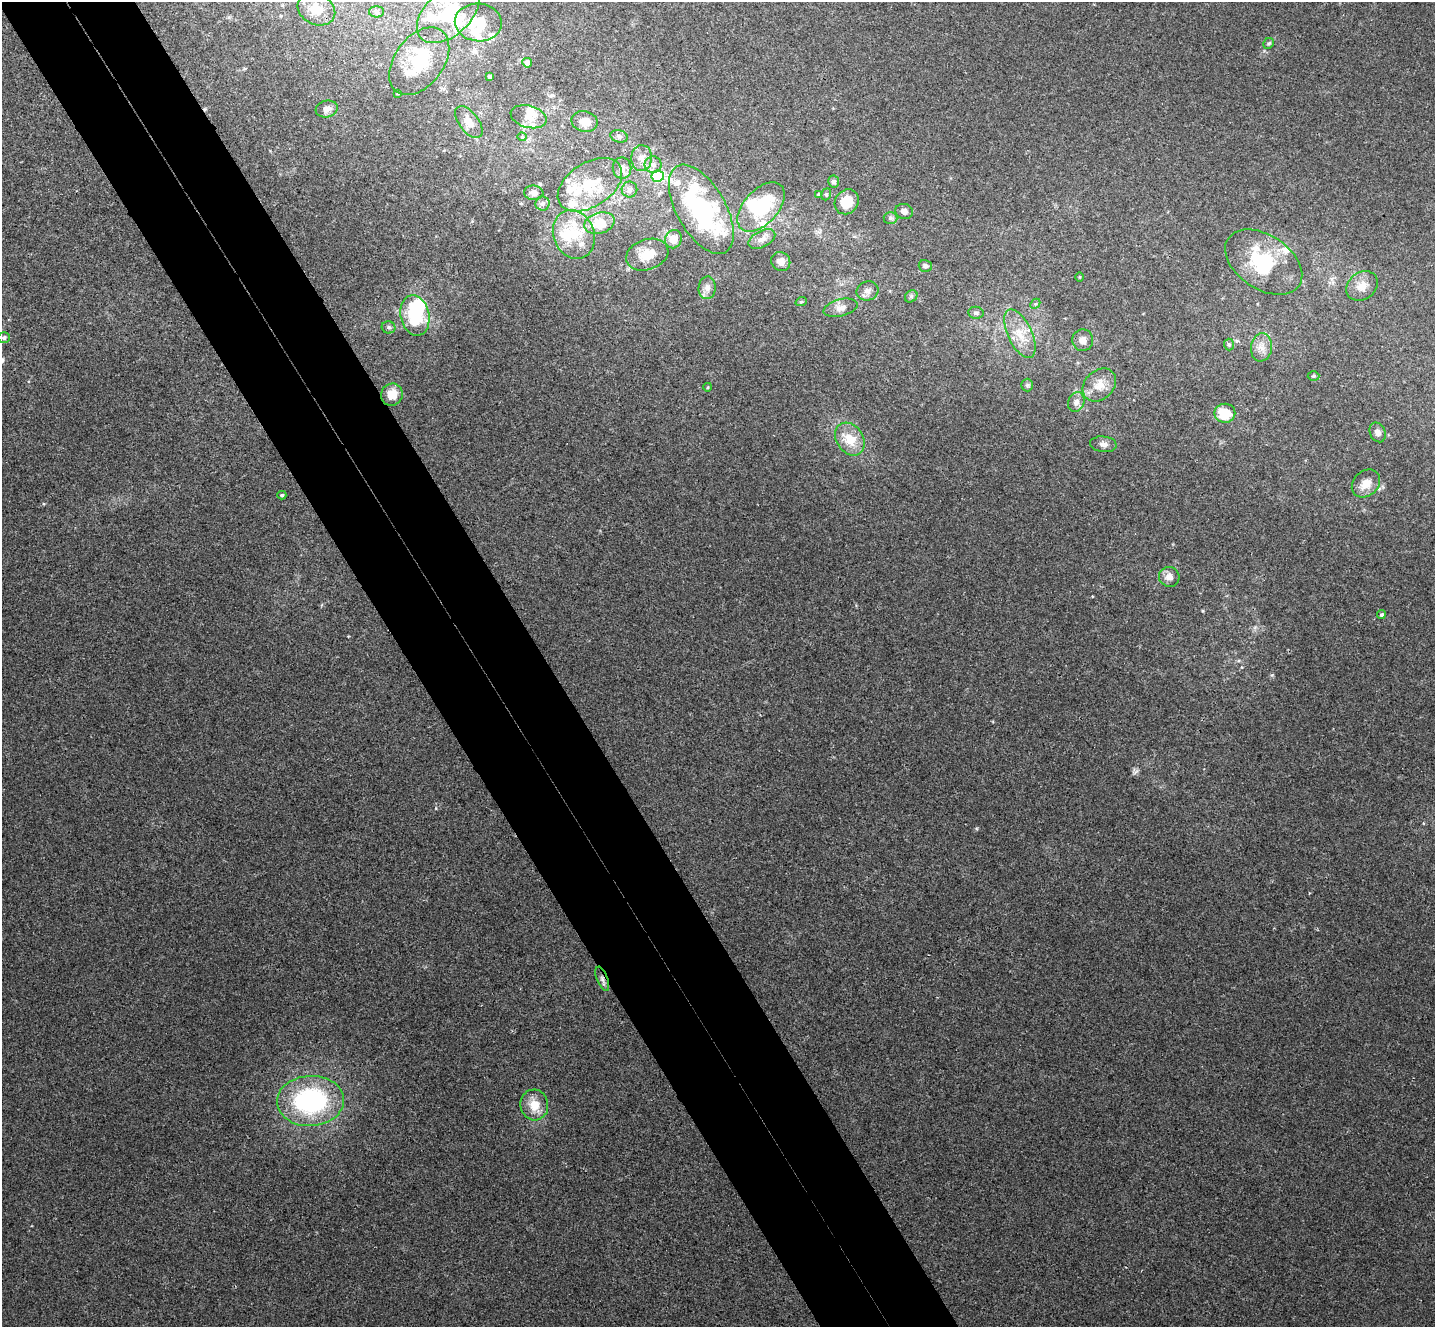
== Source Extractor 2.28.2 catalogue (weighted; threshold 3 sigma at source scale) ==
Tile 11 of 4 x 4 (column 3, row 3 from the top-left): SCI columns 2917-4349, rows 1513-2837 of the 5836 x 5807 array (HDU 1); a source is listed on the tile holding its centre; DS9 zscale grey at full resolution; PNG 1437 x 1329 px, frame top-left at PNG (2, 2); each listed source drawn as its Kron ellipse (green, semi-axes under 4 px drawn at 4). Shown black and unused: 10% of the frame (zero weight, under 3 of 4 exposures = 6% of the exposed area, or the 3 px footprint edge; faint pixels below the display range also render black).
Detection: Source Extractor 2.28.2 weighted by HDU 2 'WHT'; one run over the whole footprint, this tile lists its part. Background 0.00452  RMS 0.003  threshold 0.0135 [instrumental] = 3 sigma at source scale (4.5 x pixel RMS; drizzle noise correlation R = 1.50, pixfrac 1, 0.05/0.05 arcsec/px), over >= 5 px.
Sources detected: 95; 8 inside a brighter object's white glare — neither listed nor drawn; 15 inside a brighter listed object's ellipse — not listed separately; the other 72 listed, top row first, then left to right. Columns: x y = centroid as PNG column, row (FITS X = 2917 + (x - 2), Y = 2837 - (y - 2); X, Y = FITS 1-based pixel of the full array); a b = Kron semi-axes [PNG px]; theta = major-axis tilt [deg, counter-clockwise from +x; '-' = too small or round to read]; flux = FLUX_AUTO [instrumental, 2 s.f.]
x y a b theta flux
316 9 19 15 -25 4.5
377 12 7 5 0 0.66
448 13 37 22 43 18
478 22 23 19 -6 10
1269 43 6 5 - 0.5
419 61 38 24 53 16
527 63 5 4 - 2
489 77 3 3 - 0.46
398 93 3 3 - 0.27
327 109 11 8 15 1.9
529 117 18 11 -14 3.2
584 121 13 10 -13 2.7
469 122 18 10 -53 2.6
619 136 9 6 -17 0.81
522 137 4 4 - 0.32
642 158 13 10 87 2.3
653 165 8 8 - 1.6
622 168 10 9 - 2
658 176 6 5 - 15
834 182 6 5 - 0.94
590 185 36 22 33 13
629 190 8 8 - 1.2
534 193 9 7 -6 1.8
818 194 4 3 - 0.3
826 194 6 4 70 0.43
847 202 13 11 54 6.8
542 203 7 7 - 0.99
761 207 29 17 48 19
701 209 49 24 -60 47
904 211 9 7 -16 1.4
891 218 7 6 - 0.68
599 223 15 10 16 7.4
574 235 25 20 -68 10
673 239 9 8 - 3.2
762 239 14 8 28 1.9
647 255 22 15 18 5.4
781 262 10 9 - 2.3
1264 262 43 27 -34 20
925 266 6 6 - 0.92
1079 277 4 3 - 0.26
1362 286 17 13 37 3.5
707 288 11 8 85 1.7
867 291 11 9 16 1.5
911 296 7 5 43 0.63
801 302 6 3 18 0.3
1035 304 6 4 44 0.46
841 308 17 8 15 1.9
976 313 7 6 - 0.77
415 315 20 14 -77 16
389 327 7 6 - 0.74
1020 334 26 12 -64 6
4 338 6 5 - 0.78
1083 340 11 10 - 2
1229 345 6 5 - 0.52
1261 347 14 10 82 2.7
1313 376 6 5 - 0.48
1027 385 6 6 - 0.57
1099 385 19 14 44 4.2
708 387 4 3 - 0.26
392 395 11 10 - 4.3
1076 402 10 8 67 1.7
1225 413 10 9 - 7.7
1378 432 10 7 -64 1.3
850 439 18 13 -56 6.1
1103 444 13 8 -6 1.5
1366 483 16 12 44 3.6
282 495 4 4 - 0.39
1169 577 10 10 - 2
1381 615 4 4 - 0.52
602 979 13 5 -68 1.1
310 1101 33 25 3 42
534 1105 15 14 - 4.9
Overlapping masked pixels (flux is a lower limit): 2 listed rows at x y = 701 209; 602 979
Isophote crosses this tile's border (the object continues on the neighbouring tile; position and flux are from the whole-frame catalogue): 1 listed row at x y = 448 13
Unlisted compact peaks at least as high as the median listed source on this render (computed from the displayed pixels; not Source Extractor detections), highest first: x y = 1272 675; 1203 611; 436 808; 976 828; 1137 771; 44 504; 1255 627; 1383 487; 348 636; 229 17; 1264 51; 1237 341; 1092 596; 1309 893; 472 221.